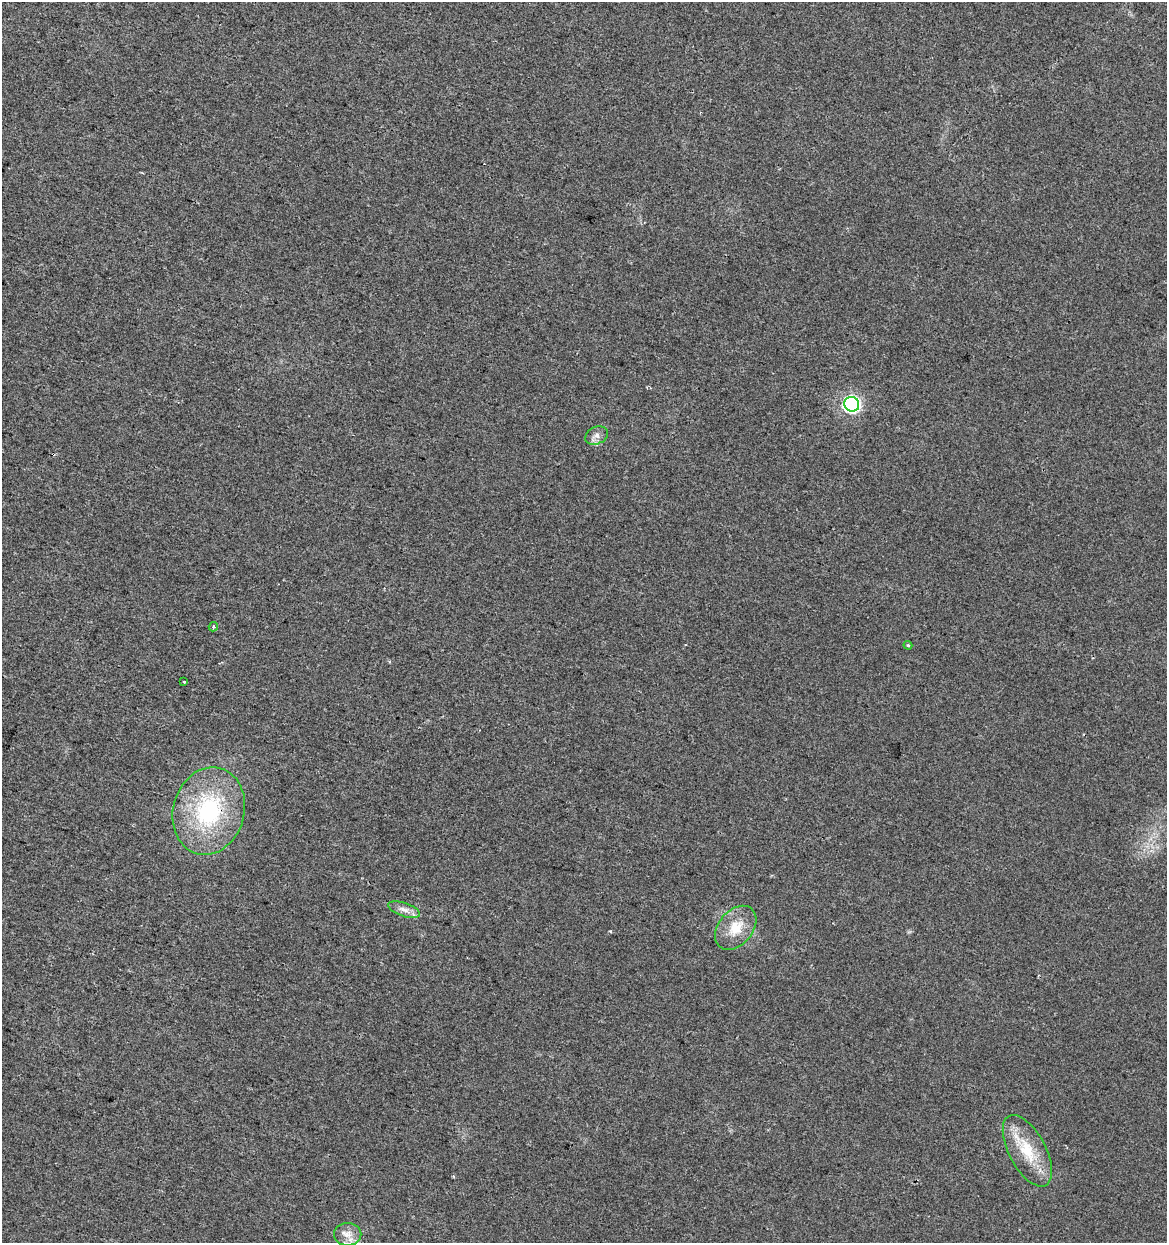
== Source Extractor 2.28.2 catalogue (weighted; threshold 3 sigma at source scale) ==
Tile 11 of 4 x 4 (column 3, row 3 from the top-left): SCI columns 2627-3791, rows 1251-2491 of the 5195 x 5001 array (HDU 1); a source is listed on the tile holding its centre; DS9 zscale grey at full resolution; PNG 1169 x 1245 px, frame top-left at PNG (2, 2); each listed source drawn as its Kron ellipse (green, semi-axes under 4 px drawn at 4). Shown black and unused: <1% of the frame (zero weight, under 2 of 3 exposures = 2% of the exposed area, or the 3 px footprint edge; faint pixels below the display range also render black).
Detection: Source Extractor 2.28.2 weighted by HDU 2 'WHT'; one run over the whole footprint, this tile lists its part. Background 0.0194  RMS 0.0063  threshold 0.0285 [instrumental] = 3 sigma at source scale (4.5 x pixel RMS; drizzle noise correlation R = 1.50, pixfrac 1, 0.0396/0.0396 arcsec/px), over >= 5 px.
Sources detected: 12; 2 cosmic-ray / hot-pixel residue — neither listed nor drawn; the other 10 listed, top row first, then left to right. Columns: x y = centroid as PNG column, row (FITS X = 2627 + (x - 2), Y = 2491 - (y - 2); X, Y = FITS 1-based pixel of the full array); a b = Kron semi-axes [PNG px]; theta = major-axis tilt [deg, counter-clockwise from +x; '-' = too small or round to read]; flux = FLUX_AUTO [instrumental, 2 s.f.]
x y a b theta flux
852 404 7 7 - 160
597 435 12 8 24 3.6
213 627 5 4 - 1.4
908 645 4 3 - 0.72
184 682 3 3 - 0.7
209 811 44 35 74 74
404 910 16 7 -18 4.1
736 928 25 17 50 16
1027 1151 39 18 -62 25
348 1234 14 11 0 6.1